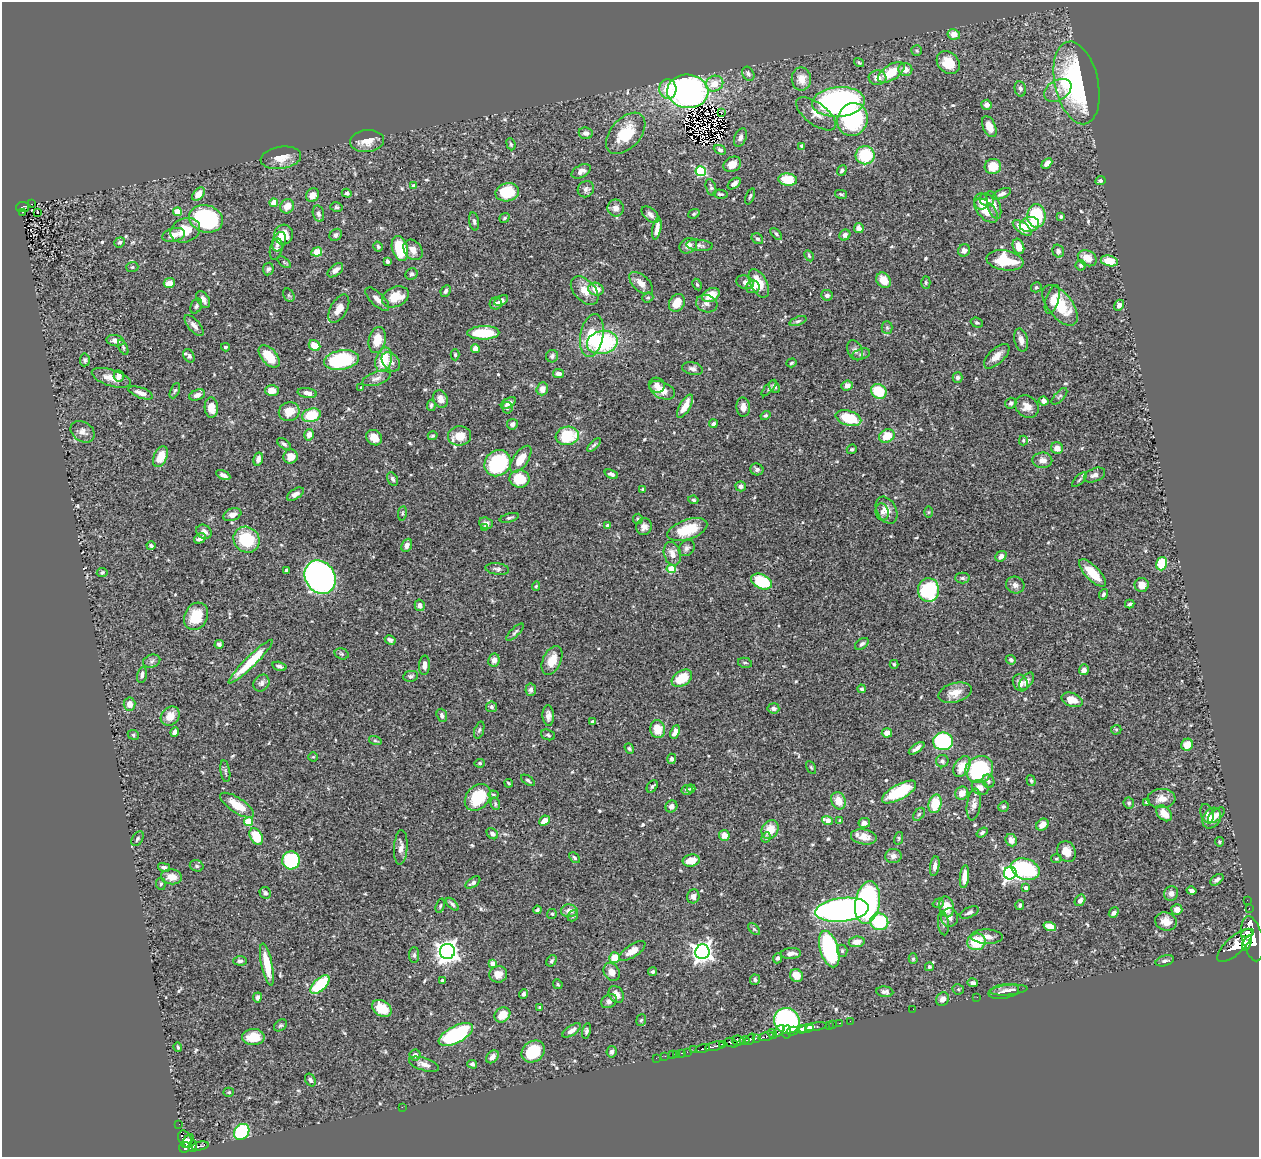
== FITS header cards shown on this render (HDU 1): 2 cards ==
NAXIS1  =                 1257
NAXIS2  =                 1155

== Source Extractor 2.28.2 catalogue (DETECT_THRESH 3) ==
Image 1257 x 1155 px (HDU 1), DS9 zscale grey, 1 PNG px = 1 image px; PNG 1261 x 1159 px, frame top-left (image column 1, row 1155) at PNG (2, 2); each listed source drawn as its Kron ellipse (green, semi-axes under 4 px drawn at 4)
Background 0.463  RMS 0.021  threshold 0.0617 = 3 sigma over >= 5 px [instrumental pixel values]
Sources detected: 585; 6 with non-positive FLUX_AUTO (blend fragments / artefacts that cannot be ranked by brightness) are neither listed nor drawn; of the other 579, the 500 brightest by FLUX_AUTO listed and drawn (79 fainter detections omitted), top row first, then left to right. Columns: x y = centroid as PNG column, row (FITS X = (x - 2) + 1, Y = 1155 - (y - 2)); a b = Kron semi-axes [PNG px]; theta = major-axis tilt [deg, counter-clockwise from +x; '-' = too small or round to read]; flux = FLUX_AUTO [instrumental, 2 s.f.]
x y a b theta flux
954 34 6 5 - 11
917 51 5 5 - 2.1
859 62 5 3 - 2
948 63 13 10 -46 28
905 70 7 6 - 10
891 72 15 7 33 36
748 74 7 5 -61 3.3
877 78 9 7 -6 11
801 79 11 9 -89 15
1077 83 42 21 -78 270
714 84 9 7 22 21
668 89 9 8 - 27
1020 89 8 5 -77 4.6
1058 90 15 10 32 12
688 91 20 16 -4 410
838 102 26 15 4 440
987 105 5 5 - 6.5
721 112 3 2 - 2.3
816 114 23 10 -37 15
853 119 17 15 68 150
989 127 11 6 -66 13
586 133 7 6 - 5.7
626 133 24 15 48 53
740 137 10 6 69 4.6
367 141 17 11 7 17
511 144 6 4 -69 2
802 146 4 3 - 3.5
720 150 6 4 -24 3.7
865 155 9 9 - 61
281 158 20 11 8 19
1047 163 6 4 42 9.9
732 164 9 7 32 13
993 167 8 7 - 23
581 171 10 6 28 8.3
701 171 5 5 - 120
842 171 5 4 - 4
788 180 9 6 -7 32
1100 180 5 4 - 3.1
734 184 7 4 38 5.7
414 186 4 4 - 5.6
711 187 9 5 -72 2.9
586 189 8 7 - 5.3
507 192 12 9 11 48
347 193 5 4 - 2.6
198 194 8 5 50 16
721 194 7 3 -9 2.5
841 194 6 3 -14 1.8
1002 194 9 4 23 4.9
313 195 7 6 - 12
750 196 8 3 70 2.3
987 200 7 6 - 7.2
981 201 8 7 - 11
274 203 4 4 - 28
31 204 3 2 - 7.1
994 205 14 6 -72 8.2
287 206 7 6 - 14
23 207 7 5 10 68
336 207 6 4 -13 2.4
616 208 8 8 - 9.2
986 211 15 8 -46 20
23 212 3 2 - 16
37 212 3 3 - 1.8
177 212 4 4 - 30
318 214 8 5 -76 4.3
694 214 6 4 22 2
650 215 10 6 -43 6.9
1036 216 12 9 89 74
1061 217 3 3 - 2.3
504 218 5 4 - 2.4
206 219 17 13 -16 170
474 222 9 4 -80 3.1
1029 224 10 7 16 31
657 228 11 4 80 8.8
859 228 5 5 - 7.2
1022 228 11 5 -37 25
185 230 15 12 22 32
776 234 7 4 -46 2.3
174 235 11 6 14 11
283 235 10 9 - 23
336 235 7 5 46 3.7
845 235 6 5 - 4.9
757 239 6 5 - 3
120 242 5 4 - 3
279 242 10 6 68 11
700 245 13 5 -5 4.9
688 246 9 7 28 6.4
1018 246 8 5 -70 15
378 247 5 4 - 2.4
276 249 11 6 76 4.5
400 249 13 7 -74 61
413 250 11 8 -51 11
964 250 6 6 - 6
1058 251 6 5 - 6.1
317 252 5 4 - 29
809 256 6 4 -63 1.8
1087 258 10 7 -29 16
1005 260 18 10 -9 53
387 261 4 3 - 3.9
1109 261 8 5 -13 25
284 262 8 4 -38 1.8
1081 265 5 5 - 3.3
132 267 6 5 - 2.3
268 269 6 5 - 3.3
335 270 9 5 40 8.3
411 274 6 5 - 3.7
884 280 8 6 -49 22
745 282 9 6 -20 6.8
926 282 6 4 -88 2.1
169 283 5 4 - 16
641 283 14 8 -42 13
759 283 15 8 -63 27
697 284 6 4 -63 1.8
753 287 7 6 - 10
1036 287 5 5 - 2.3
596 289 8 6 -18 15
585 290 17 10 -47 16
446 291 6 4 63 3.3
289 295 7 5 -58 2.1
711 295 9 6 28 26
827 295 6 5 - 4.7
395 297 14 10 23 27
648 298 5 5 - 1.9
203 299 9 5 -58 6.4
377 299 15 6 -44 8.3
1052 299 15 6 72 9.7
501 300 7 4 30 6.4
496 303 6 6 - 3.6
677 303 9 7 60 20
707 304 11 8 -18 7.1
1060 305 24 12 -51 47
1119 305 5 4 - 5.2
196 306 8 5 65 3.2
339 309 15 8 61 14
798 321 9 4 20 2.6
977 323 6 5 - 2.2
194 326 13 6 -50 6.6
887 328 6 5 - 2.4
483 333 16 6 1 58
592 335 21 11 79 51
377 340 13 8 77 24
1021 340 12 6 -77 7.9
115 341 9 5 -11 7.8
602 342 15 11 12 120
314 346 6 5 - 20
123 347 8 4 -64 2.4
225 347 4 3 - 2.2
475 349 4 4 - 12
855 350 10 7 -64 5.6
861 354 9 5 15 3.3
455 355 5 4 - 2.3
189 356 7 5 -60 3.1
269 356 13 7 -48 31
552 356 6 6 - 3.8
997 356 16 7 43 13
85 360 6 5 - 2.6
341 360 17 9 9 130
384 360 12 8 72 42
391 362 11 8 -48 7.4
791 363 5 4 - 1.8
693 369 10 6 -13 6.1
559 373 6 4 -10 6.2
119 376 6 5 - 4.8
958 377 5 5 - 3.9
111 378 20 8 -18 17
376 378 15 6 19 7.1
657 385 8 7 - 6.1
847 385 5 5 - 8.1
774 387 7 4 -56 5
361 388 4 3 - 1.8
769 388 10 4 49 2.6
542 389 6 5 - 8.8
662 390 14 8 -24 18
175 391 8 4 65 2.3
272 391 7 5 1 17
879 391 8 7 - 51
141 393 13 5 -20 9.6
307 393 9 5 -10 9.1
197 395 8 5 23 6.9
1059 396 10 5 48 3
441 399 9 7 -70 9
1044 401 5 4 - 5
508 403 8 4 32 6.6
1011 403 5 5 - 3.7
431 405 6 4 85 2.7
685 406 13 5 60 20
743 407 9 7 -86 11
1027 407 12 10 -36 13
211 408 10 7 -87 16
507 408 6 5 - 2.5
289 412 10 9 - 19
311 415 9 6 14 49
765 415 5 4 - 2.6
848 418 13 7 -17 51
512 424 5 5 - 4.8
713 424 4 4 - 3.7
83 432 13 9 -34 8.3
309 435 6 5 - 8.4
433 436 5 4 - 2
459 436 12 9 6 22
567 436 12 9 10 66
887 436 8 6 27 28
374 438 9 7 -40 15
1023 440 5 3 - 1.8
284 444 8 4 -37 3.3
594 445 9 4 45 2.7
1057 448 6 5 - 8.7
852 449 5 4 - 2.3
160 457 11 6 65 25
290 457 7 7 - 13
258 459 7 4 76 7.3
521 459 15 7 55 22
1042 460 10 8 -2 9.9
498 463 14 12 41 98
757 469 6 6 - 4.1
611 474 7 4 -22 4.1
223 475 7 4 -27 5.4
1095 475 11 6 23 5.8
393 479 7 5 -62 3.5
520 479 10 8 -7 37
1079 480 10 4 45 2.8
741 486 5 5 - 4.1
643 489 3 3 - 2.1
295 494 9 5 33 6
693 500 5 4 - 2.3
886 510 14 9 -61 13
882 512 8 6 -80 4.6
928 512 6 4 89 1.8
402 513 7 3 82 1.9
232 515 9 6 22 9.3
509 518 10 4 15 2.8
638 519 5 5 - 1.9
486 523 7 5 -20 6
608 526 4 3 - 5.1
644 527 8 8 - 8.6
485 528 4 4 - 4.1
687 530 21 10 19 46
204 532 8 6 -29 6.6
200 538 6 4 29 7.8
247 540 14 12 -40 66
151 545 4 4 - 2.8
407 545 7 5 65 5.8
687 548 9 7 47 4.6
672 554 12 8 -74 13
1001 556 6 5 - 8.2
1162 564 7 5 73 48
497 569 12 5 -7 4.1
671 569 4 4 - 42
286 570 4 3 - 2.7
102 572 5 4 - 2.8
1092 573 18 7 -46 31
320 577 17 14 -56 540
962 578 7 5 -1 3
762 582 11 7 -25 71
1015 585 9 8 - 6.2
1142 585 7 7 - 13
536 586 5 4 - 1.9
929 590 12 10 87 130
1103 594 5 4 - 2.7
1130 604 5 3 - 2.6
420 605 6 5 - 6
196 616 14 11 63 38
515 632 11 4 45 3.3
390 640 6 4 -31 3.8
219 644 4 4 - 3.6
862 644 7 5 36 3.7
342 654 7 5 -17 2.9
494 660 6 5 - 6.7
552 660 15 9 66 23
1011 660 5 4 - 3.1
152 661 9 6 18 4.2
251 661 30 5 45 51
745 663 7 5 -14 2.4
894 664 4 3 - 2.2
424 665 9 5 86 7
279 666 7 4 -14 3.5
1084 670 5 5 - 5.5
142 675 8 4 79 4.2
411 676 7 5 9 2.9
682 678 11 7 32 35
1027 681 10 5 55 6.4
261 683 9 7 49 5.7
1020 683 9 7 -61 8
862 689 4 4 - 2.9
531 690 6 5 - 4.4
955 693 17 9 16 16
1072 700 11 6 -20 15
130 704 6 6 - 11
491 707 5 5 - 4
773 708 6 5 - 5.1
442 715 7 5 -71 4.7
170 716 10 8 45 17
548 716 10 5 -88 6.7
593 721 4 3 - 2.7
658 729 9 7 -80 23
479 730 9 4 71 2.9
1116 730 5 5 - 1.8
175 732 5 4 - 7.4
675 732 7 4 65 9.5
887 733 5 4 - 10
133 735 6 4 -24 2.3
548 735 7 5 -21 3
375 740 6 4 -16 2.1
943 741 10 9 - 140
1187 745 6 5 - 13
917 748 9 3 35 5.9
629 749 5 4 - 2.5
313 757 4 4 - 2.2
672 759 5 4 - 3.3
942 761 6 6 - 3.6
480 763 5 4 - 1.9
811 767 7 4 -62 1.8
962 767 11 7 61 26
979 769 14 13 - 140
225 771 11 4 -80 3.3
528 780 8 4 -35 2.5
1031 780 6 4 -72 2.1
988 781 7 5 -65 3.8
509 783 4 2 - 1.8
652 786 7 5 55 2.5
980 787 9 7 -33 9.5
691 789 4 4 - 2.2
687 790 5 5 - 3.6
899 792 19 7 29 79
962 793 7 6 - 13
493 795 5 4 - 1.8
478 797 15 11 48 62
1161 799 14 9 3 12
838 801 9 7 -67 17
1146 802 4 3 - 1.9
1129 803 5 5 - 2.8
495 804 6 4 -72 2.2
935 804 9 6 75 38
974 804 16 7 82 8.5
237 805 19 7 -34 28
671 806 6 5 - 5
1003 807 5 5 - 2.2
1164 813 9 6 -46 14
919 814 7 5 53 2.7
1207 814 10 6 -71 5.5
1216 815 10 5 40 7.7
1212 818 11 8 54 14
827 820 6 4 -20 13
840 820 4 3 - 1.8
544 821 6 4 43 14
248 822 4 4 - 44
864 823 6 5 - 5.8
1042 825 7 5 39 13
770 830 10 8 57 24
982 833 6 4 34 3.3
492 834 6 4 -43 5.5
724 835 5 5 - 12
256 836 9 5 -60 47
766 837 5 4 - 2.7
864 837 13 7 -8 14
899 838 6 4 76 1.9
137 839 8 5 58 2.9
1011 840 6 5 - 9.9
1219 842 4 4 - 1.8
401 847 17 6 87 9.4
1066 852 11 9 -64 15
893 856 8 7 - 6.9
574 858 6 4 -46 2.4
1056 859 5 4 - 1.9
291 860 9 9 - 110
691 861 9 6 9 17
197 866 7 5 -16 2.8
935 866 10 4 80 6.4
164 867 6 4 -13 3.6
1025 869 14 10 -21 130
1010 873 6 6 - 370
964 876 11 4 84 15
172 877 10 7 -5 15
1217 880 7 4 36 4.2
473 883 8 4 35 4.7
161 884 6 5 - 2.7
1026 888 3 3 - 4.9
1191 891 5 3 - 4.2
265 893 6 5 - 3.1
1171 893 7 7 - 7.6
693 896 7 6 - 6.6
1080 900 6 5 - 5.4
1247 900 2 2 - 6.6
867 903 22 12 80 330
938 903 6 4 19 2.1
452 904 8 4 -45 3
1020 905 5 3 - 3.3
440 906 7 3 71 1.9
946 907 10 7 -78 25
1249 908 2 2 - 6.4
1177 909 5 5 - 9.5
537 910 4 3 - 2.3
842 910 27 12 6 590
569 911 8 6 -1 10
969 912 10 5 24 4.3
1114 913 6 4 49 5.5
552 914 5 5 - 2.2
573 916 6 5 - 2.1
950 918 9 8 - 5.9
1166 921 11 9 -15 16
879 922 9 8 - 83
943 923 12 5 -84 4.6
1050 926 6 4 -18 14
754 929 7 4 -45 2.4
1248 933 6 4 8 800
987 937 16 7 -2 9.9
1252 939 23 10 -77 4700
857 942 8 5 8 12
976 942 9 8 - 48
1247 943 8 4 70 880
1235 945 22 8 43 2800
829 949 19 9 -73 160
447 951 7 7 - 1000
632 951 15 6 33 16
842 951 6 5 - 2.7
702 952 7 7 - 790
791 953 10 5 5 7.7
414 955 8 5 90 3.4
614 958 5 5 - 23
777 958 5 4 - 3.4
913 959 5 4 - 2
240 961 7 4 -3 3.3
551 961 6 4 56 2.7
1165 961 9 5 17 3.9
492 963 4 4 - 8.2
267 965 21 5 -78 33
929 967 4 4 - 2.7
653 971 4 4 - 3.1
612 972 9 7 -59 11
498 974 9 8 - 12
796 976 7 6 - 17
442 980 3 3 - 2.2
755 980 5 5 - 3.8
973 983 5 3 - 3.3
558 984 5 4 - 2
320 985 12 6 45 83
958 989 5 5 - 2
1009 990 19 5 5 7.1
1004 991 15 7 10 6.4
885 992 8 5 -7 5.4
524 994 5 4 - 3.1
616 994 9 7 -59 7.8
257 997 5 4 - 4.5
977 997 2 2 - 3.8
943 999 7 6 - 7.9
609 1001 8 6 34 5.3
540 1007 4 4 - 2.2
382 1008 10 7 -34 32
913 1009 2 2 - 42
502 1015 8 7 - 21
641 1020 6 5 - 2
787 1021 13 12 - 320
850 1021 2 2 - 7.5
839 1023 3 2 - 11
833 1024 2 2 - 8.9
280 1025 7 5 37 2.6
829 1025 2 2 - 4.1
816 1027 11 3 10 44
801 1029 4 4 - 560
806 1029 7 3 15 270
572 1030 10 5 34 7
586 1031 8 4 78 3
779 1031 6 3 51 250
792 1031 6 3 14 540
787 1032 7 4 83 200
772 1034 5 4 - 130
456 1035 19 8 27 170
766 1036 8 3 16 170
253 1037 11 8 2 28
757 1038 4 3 - 1100
750 1039 6 3 53 130
738 1041 6 5 - 840
744 1041 5 3 - 130
731 1043 7 3 -26 290
723 1044 4 3 - 350
715 1046 10 3 13 430
178 1047 5 3 - 1.8
703 1049 7 3 13 120
694 1050 3 2 - 3.5
533 1051 12 10 36 53
612 1052 6 5 - 3.6
687 1052 2 2 - 13
682 1053 3 2 - 13
676 1054 3 2 - 13
415 1055 5 5 - 6.1
672 1055 3 2 - 3.5
665 1056 2 2 - 5.8
492 1057 7 5 46 7.4
656 1058 2 2 - 4.4
424 1064 16 6 -17 9.1
472 1064 5 4 - 3.4
310 1080 7 5 -58 3.7
229 1092 5 4 - 1.8
402 1107 2 2 - 3.2
179 1124 2 2 - 5.5
242 1132 8 7 - 120
185 1139 9 6 -63 290
188 1141 8 3 55 210
193 1146 6 3 -89 110
200 1146 8 3 10 92
185 1147 6 5 - 340
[79 fainter detections neither listed nor drawn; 6 non-positive-flux detections neither listed nor drawn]